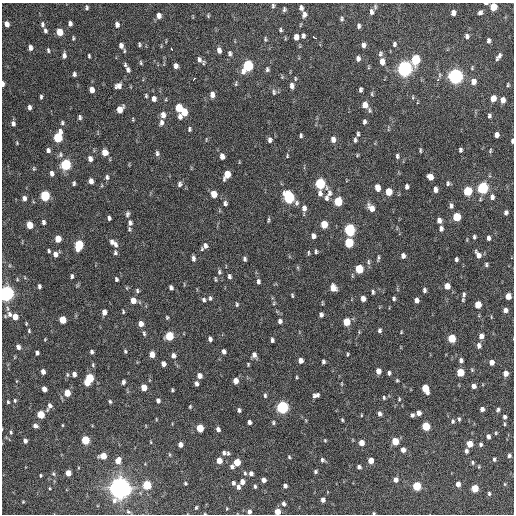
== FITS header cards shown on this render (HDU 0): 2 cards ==
NAXIS1  =                  512 / Axis length
NAXIS2  =                  512 / Axis length

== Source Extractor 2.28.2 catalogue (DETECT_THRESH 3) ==
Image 512 x 512 px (HDU 0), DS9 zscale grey, 1 PNG px = 1 image px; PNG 516 x 516 px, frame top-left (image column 1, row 512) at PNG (2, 3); no overlay
Background 987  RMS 32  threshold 95.3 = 3 sigma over >= 5 px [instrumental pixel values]
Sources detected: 357; all 357 listed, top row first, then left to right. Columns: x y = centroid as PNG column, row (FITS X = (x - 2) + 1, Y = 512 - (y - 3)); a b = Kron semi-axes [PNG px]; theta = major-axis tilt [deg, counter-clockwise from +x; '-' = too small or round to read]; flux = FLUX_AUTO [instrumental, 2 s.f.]
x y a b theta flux
486 3 5 2 - 4.1e+03
273 6 6 4 -90 3.3e+03
87 7 5 4 - 3.5e+03
493 7 6 5 - 4.7e+04
301 8 6 4 -78 7.4e+03
284 9 6 4 83 3.9e+03
371 12 8 5 -85 8.2e+03
480 12 6 5 - 5.6e+03
453 13 5 4 - 1.1e+04
304 14 7 5 85 8.4e+03
159 16 6 5 - 1.1e+04
208 16 4 3 - 2.4e+03
341 19 6 5 - 4.1e+03
7 24 5 4 - 1.2e+04
42 24 7 4 -85 5.0e+03
70 24 5 4 - 6.3e+03
117 25 6 5 - 7.8e+03
300 25 6 3 71 2.0e+03
359 26 6 4 88 5.3e+03
281 30 4 3 - 3.1e+03
45 31 5 4 - 4.3e+03
60 32 6 5 - 3.2e+04
303 36 5 3 - 4.9e+03
467 36 6 5 - 6.1e+03
296 37 6 4 89 1.4e+04
314 37 5 2 - 6.8e+03
73 38 4 3 - 2.5e+03
265 39 6 4 84 2.7e+03
488 41 5 4 - 5.5e+03
139 44 4 3 - 2.9e+03
394 44 6 5 - 4.4e+03
121 45 7 5 -79 1.0e+04
363 45 6 4 86 7.7e+03
30 48 5 4 - 8.0e+03
172 49 4 2 - 4.3e+03
48 50 5 3 - 3.1e+03
219 50 6 4 -81 9.8e+03
230 54 6 4 -88 5.1e+03
380 54 7 5 79 4.8e+03
64 55 7 4 89 6.8e+03
89 56 4 2 - 2.6e+03
499 56 9 4 54 6.9e+03
199 59 9 6 -61 8.0e+03
358 59 6 5 - 7.0e+03
416 59 7 5 81 1.2e+05
382 61 7 5 -84 1.6e+04
141 63 6 4 -73 3.0e+03
125 65 5 3 - 3.0e+03
176 66 5 4 - 9.3e+03
248 66 7 5 66 1.9e+05
267 69 6 5 - 4.2e+03
405 69 7 6 - 8.1e+05
128 70 6 5 - 5.7e+03
74 74 4 3 - 4.7e+03
455 76 6 6 - 7.8e+05
194 79 3 2 - 3.1e+03
295 79 6 3 -82 2.2e+03
438 80 4 4 - 3.3e+03
473 81 7 5 80 1.5e+04
3 84 5 2 - 7.4e+03
236 84 6 4 82 2.9e+03
508 85 4 3 - 2.6e+03
118 86 7 6 - 1.1e+04
292 86 7 5 -79 8.0e+03
92 90 5 4 - 1.6e+04
360 90 5 3 - 4.5e+03
274 92 8 5 -89 4.3e+03
212 94 7 5 -86 1.2e+04
372 94 7 3 83 2.5e+03
146 96 4 3 - 2.8e+03
41 97 4 3 - 3.2e+03
413 97 5 3 - 1.9e+03
493 98 5 4 - 2.2e+04
154 99 7 5 -88 9.9e+03
166 99 5 3 - 1.9e+03
503 100 6 4 87 1.3e+04
365 105 7 6 - 1.9e+04
29 107 5 3 - 6.0e+03
179 108 6 5 - 5.3e+04
120 109 7 5 61 2.3e+04
184 112 6 5 - 3.5e+04
163 115 7 6 - 1.2e+04
489 116 5 4 - 4.2e+03
80 117 5 4 - 4.2e+03
180 117 7 5 -81 7.2e+03
133 119 5 3 - 1.9e+03
364 122 6 4 87 4.9e+03
13 123 6 4 -72 6.4e+03
62 123 6 4 78 3.5e+03
161 123 8 5 88 7.6e+03
189 129 5 4 - 3.6e+03
358 134 5 3 - 3.6e+03
301 135 4 3 - 3.5e+03
497 135 5 4 - 1.0e+04
58 137 7 5 75 1.1e+05
333 139 6 5 - 1.1e+04
270 140 6 5 - 5.8e+03
355 140 6 4 85 4.0e+03
512 141 5 3 - 3.9e+03
17 143 4 3 - 1.9e+03
48 150 5 5 - 5.9e+03
420 150 6 3 -90 2.8e+03
460 150 4 3 - 4.1e+03
490 151 6 4 73 2.7e+03
105 152 6 6 - 1.9e+04
157 153 7 5 -84 4.8e+03
60 155 7 6 - 5.1e+03
357 155 5 3 - 2.1e+03
222 156 6 4 -83 1.1e+04
287 156 5 3 - 2.0e+03
397 156 6 4 -83 4.1e+03
90 159 6 5 - 8.3e+03
66 164 6 5 - 1.7e+05
34 169 6 4 70 2.7e+03
52 173 6 4 -81 7.6e+03
227 175 7 5 65 3.1e+04
107 177 7 5 -88 4.9e+03
430 177 5 5 - 1.9e+04
91 181 6 4 -88 1.1e+04
74 183 4 4 - 3.9e+03
448 183 6 4 83 4.0e+03
180 184 7 6 - 4.8e+03
320 184 6 6 - 1.6e+05
377 187 6 4 -78 2.0e+04
407 187 5 3 - 5.9e+03
483 188 6 5 - 2.4e+05
435 189 6 4 -89 7.8e+03
468 191 6 5 - 9.9e+04
389 192 6 5 - 3.9e+04
320 193 8 6 -78 8.5e+03
329 193 10 7 83 9.5e+03
214 194 6 5 - 3.2e+04
45 196 6 5 - 1.4e+05
289 197 8 6 -60 2.4e+05
492 197 7 5 -86 7.7e+03
24 198 5 4 - 7.4e+03
326 198 8 5 -90 6.4e+03
338 201 6 5 - 6.6e+04
225 203 6 4 -85 5.2e+03
451 206 6 5 - 6.0e+03
304 208 8 6 -83 9.5e+03
371 208 9 6 -54 1.6e+04
506 213 5 4 - 6.0e+03
127 214 7 5 67 4.5e+03
457 217 6 5 - 6.8e+04
109 218 4 3 - 4.7e+03
268 220 7 3 85 2.9e+03
439 220 5 5 - 9.1e+03
43 222 5 4 - 5.4e+03
130 223 7 6 - 6.3e+03
324 224 6 5 - 4.1e+04
30 225 6 5 - 3.2e+04
129 229 6 4 -88 3.0e+03
349 229 6 5 - 2.5e+05
441 229 5 4 - 6.7e+03
313 236 5 4 - 8.5e+03
474 237 4 3 - 3.7e+03
488 238 5 3 - 5.8e+03
58 239 5 5 - 3.0e+04
112 242 7 5 -61 7.0e+03
349 243 6 5 - 1.0e+05
79 245 7 5 83 1.0e+05
115 245 8 5 -84 7.1e+03
205 246 7 6 - 9.2e+03
49 251 4 4 - 3.0e+03
316 251 4 3 - 3.5e+03
115 252 6 5 - 4.1e+03
308 253 7 3 86 2.6e+03
55 254 6 5 - 9.4e+03
478 255 9 5 -59 1.2e+04
403 256 5 4 - 7.9e+03
193 258 6 4 -83 6.2e+03
378 258 9 3 79 3.4e+03
245 259 5 4 - 4.5e+03
456 259 4 3 - 3.8e+03
368 262 8 4 -90 4.0e+03
486 265 5 4 - 3.6e+03
359 269 6 5 - 7.4e+04
219 272 7 5 82 4.2e+03
72 276 5 3 - 3.8e+03
229 276 5 4 - 4.6e+03
17 279 5 3 - 1.8e+03
116 279 4 3 - 3.6e+03
215 279 7 3 -85 2.5e+03
258 281 6 4 -87 5.0e+03
39 286 5 3 - 4.8e+03
447 286 5 5 - 1.9e+04
127 288 5 3 - 2.1e+03
171 288 5 4 - 5.4e+03
333 288 6 5 - 2.1e+04
424 290 4 3 - 4.6e+03
137 291 6 4 -79 3.8e+03
373 292 5 3 - 3.7e+03
6 293 6 5 - 8.6e+05
292 295 4 3 - 2.3e+03
464 295 8 4 81 5.9e+03
508 296 5 4 - 2.1e+04
210 298 6 4 88 3.8e+03
363 299 5 4 - 1.2e+04
394 299 4 4 - 3.7e+03
133 300 6 5 - 1.9e+04
204 300 5 4 - 3.9e+03
416 300 5 4 - 9.1e+03
274 303 5 3 - 2.2e+03
322 303 5 3 - 2.0e+03
237 304 6 4 -89 2.9e+03
478 304 5 5 - 3.6e+04
505 310 5 4 - 8.3e+03
104 312 5 4 - 1.1e+04
123 312 4 3 - 2.4e+03
9 314 9 7 -76 1.0e+04
321 315 5 4 - 5.9e+03
15 317 5 4 - 2.1e+04
167 317 4 3 - 2.5e+03
63 320 5 5 - 4.3e+04
280 321 6 5 - 5.7e+03
346 322 6 5 - 4.8e+04
26 324 4 3 - 2.0e+03
141 324 5 4 - 1.4e+04
379 330 4 4 - 4.5e+03
29 331 6 4 -77 2.7e+03
401 332 3 3 - 1.8e+03
144 333 7 4 -86 3.7e+03
169 336 6 5 - 8.0e+04
481 336 5 5 - 1.1e+04
452 338 5 5 - 6.1e+04
45 339 4 3 - 1.6e+03
210 339 5 4 - 6.1e+03
272 340 4 3 - 4.5e+03
479 345 6 5 - 6.5e+03
18 347 6 5 - 7.2e+03
125 351 5 3 - 2.8e+03
224 351 5 4 - 6.6e+03
92 352 5 4 - 4.8e+03
37 353 4 4 - 5.3e+03
152 354 5 4 - 1.8e+04
348 354 4 3 - 2.4e+03
173 355 6 5 - 7.5e+03
254 355 7 5 -82 8.4e+03
461 360 5 5 - 5.7e+03
300 361 5 4 - 1.1e+04
323 362 4 3 - 4.4e+03
491 362 5 4 - 1.3e+04
163 364 5 4 - 1.0e+04
248 364 4 3 - 2.2e+03
93 365 6 4 -89 3.1e+03
472 370 5 3 - 2.1e+03
378 371 5 4 - 1.4e+04
43 372 5 4 - 9.7e+03
460 372 5 5 - 5.3e+04
389 373 5 3 - 3.8e+03
506 373 5 4 - 1.4e+04
74 374 6 5 - 7.5e+03
199 376 5 5 - 1.2e+04
297 377 5 3 - 2.1e+03
89 378 6 5 - 8.4e+04
397 380 5 4 - 2.4e+03
235 381 5 4 - 1.6e+04
123 382 5 4 - 5.3e+03
87 383 5 4 - 2.4e+04
196 384 5 4 - 5.9e+03
342 384 5 3 - 1.7e+03
473 386 4 4 - 8.9e+03
144 387 5 4 - 2.4e+04
44 389 5 4 - 1.3e+04
425 389 7 5 -65 4.7e+04
172 390 3 3 - 2.7e+03
67 393 6 5 - 2.8e+04
265 395 5 3 - 3.5e+03
316 395 7 5 13 7.4e+03
384 398 5 3 - 3.0e+03
399 399 4 4 - 2.2e+03
15 400 5 4 - 2.9e+03
158 400 5 4 - 6.0e+03
8 402 3 3 - 2.5e+03
110 402 5 4 - 3.0e+03
50 405 7 6 - 7.6e+03
190 407 5 3 - 2.3e+03
282 407 6 5 - 3.4e+05
482 409 4 4 - 7.8e+03
239 410 5 3 - 4.0e+03
498 410 6 4 60 3.9e+03
419 413 5 4 - 1.0e+04
41 414 5 5 - 4.6e+04
380 414 6 5 - 6.2e+03
361 415 4 3 - 1.5e+03
412 415 4 4 - 4.6e+03
505 417 5 4 - 5.2e+03
156 419 4 3 - 1.5e+03
459 419 5 4 - 3.3e+03
342 420 5 4 - 2.4e+03
453 421 6 4 82 3.9e+03
249 422 4 4 - 5.9e+03
273 423 5 4 - 3.1e+03
504 424 5 3 - 2.4e+03
62 425 4 3 - 1.6e+03
35 426 5 4 - 6.7e+03
426 426 5 5 - 7.2e+04
200 428 5 5 - 5.1e+04
218 429 5 4 - 7.2e+03
11 432 5 3 - 2.7e+03
496 433 5 4 - 2.4e+03
488 436 5 4 - 7.0e+03
85 440 5 5 - 8.2e+04
325 440 5 4 - 2.1e+03
25 441 4 4 - 7.0e+03
395 441 5 5 - 4.6e+04
151 442 4 3 - 1.6e+03
361 443 5 4 - 1.8e+04
180 444 5 4 - 1.1e+04
470 444 5 5 - 2.9e+04
481 444 4 4 - 4.2e+03
403 450 5 4 - 1.1e+04
466 451 5 4 - 6.2e+03
224 453 5 4 - 4.5e+03
228 453 5 5 - 3.4e+03
509 455 5 4 - 4.4e+03
103 456 5 5 - 2.8e+04
289 457 4 3 - 2.3e+03
494 459 5 3 - 3.4e+03
118 460 6 5 - 1.8e+04
219 460 5 4 - 2.2e+04
322 460 5 5 - 4.5e+03
371 460 5 4 - 2.1e+04
237 462 5 5 - 4.0e+04
473 462 6 5 - 3.2e+03
232 467 6 5 - 5.5e+03
359 467 4 4 - 5.3e+03
315 472 5 4 - 3.3e+03
68 473 5 4 - 2.2e+04
245 473 5 4 - 3.2e+03
251 473 5 4 - 6.4e+03
53 474 5 4 - 3.0e+03
40 475 3 3 - 2.2e+03
396 479 5 5 - 8.8e+03
264 480 4 4 - 9.7e+03
242 482 5 4 - 1.2e+04
185 483 3 3 - 2.7e+03
233 483 5 4 - 4.8e+03
458 484 5 4 - 1.2e+04
505 484 5 3 - 1.9e+03
147 485 5 5 - 8.6e+04
255 486 5 3 - 3.4e+03
285 486 4 3 - 5.6e+03
417 486 5 5 - 9.4e+04
238 487 5 4 - 6.5e+03
50 488 4 3 - 1.8e+03
120 488 8 8 - 1.7e+06
475 488 5 5 - 4.9e+04
489 493 5 3 - 3.1e+03
323 500 4 4 - 8.3e+03
23 502 4 3 - 2.0e+03
284 504 5 4 - 5.4e+03
196 507 5 3 - 2.4e+03
277 511 5 4 - 2.4e+04
249 512 5 4 - 6.5e+03
374 513 3 3 - 2.2e+03
At the frame edge (FLAGS 8, measured only in part): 8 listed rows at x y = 486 3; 493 7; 3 84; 512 141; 6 293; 277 511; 249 512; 374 513